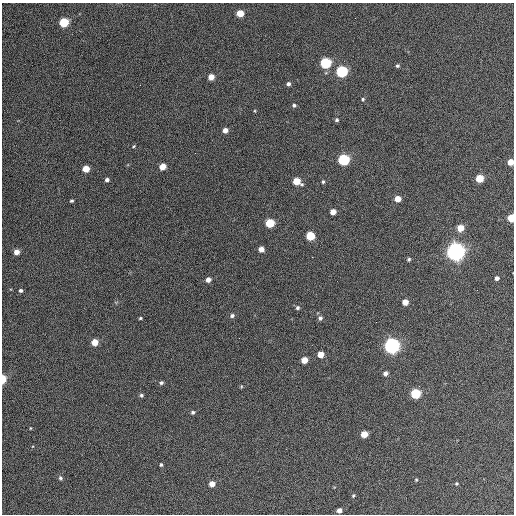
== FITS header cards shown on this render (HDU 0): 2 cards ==
NAXIS1  =                  512 / Axis length
NAXIS2  =                  512 / Axis length

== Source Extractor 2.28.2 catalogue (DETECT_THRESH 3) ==
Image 512 x 512 px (HDU 0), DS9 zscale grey, 1 PNG px = 1 image px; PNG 516 x 516 px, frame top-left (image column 1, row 512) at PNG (2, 3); no overlay
Background 391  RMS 21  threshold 63.7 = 3 sigma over >= 5 px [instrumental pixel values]
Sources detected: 61; all 61 listed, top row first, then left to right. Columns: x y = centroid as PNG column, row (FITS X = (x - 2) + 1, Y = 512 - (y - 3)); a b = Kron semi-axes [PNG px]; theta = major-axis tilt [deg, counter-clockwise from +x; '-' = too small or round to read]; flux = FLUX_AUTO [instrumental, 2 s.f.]
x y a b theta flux
240 13 5 5 - 2.9e+04
64 22 5 5 - 8.0e+04
325 63 6 5 - 1.5e+05
397 66 4 4 - 2.6e+03
342 71 6 5 - 1.9e+05
211 77 5 4 - 1.6e+04
288 84 5 5 - 3.9e+03
363 99 4 4 - 2.0e+03
294 105 5 4 - 2.9e+03
255 111 4 3 - 1.2e+03
337 120 4 4 - 2.6e+03
225 130 4 4 - 9.9e+03
134 146 5 3 - 1.5e+03
344 160 6 5 - 1.7e+05
510 162 5 4 - 1.9e+04
162 167 5 5 - 2.0e+04
86 169 5 5 - 2.3e+04
479 178 5 5 - 3.8e+04
107 180 4 4 - 4.3e+03
297 181 6 5 - 3.3e+04
323 182 4 3 - 2.2e+03
397 199 5 4 - 1.9e+04
71 201 4 3 - 2.3e+03
333 212 5 4 - 1.4e+04
511 218 5 4 - 4.3e+04
270 223 5 5 - 6.4e+04
460 228 5 5 - 2.4e+04
310 236 5 5 - 5.9e+04
261 249 5 5 - 1.2e+04
17 252 5 4 - 1.1e+04
456 252 7 7 - 1.1e+06
312 257 2 2 - 8.9e+02
409 259 5 4 - 2.3e+03
497 278 4 4 - 4.6e+03
208 280 4 4 - 7.9e+03
20 291 4 4 - 3.1e+03
405 302 5 5 - 1.6e+04
297 308 5 5 - 2.7e+03
232 316 6 5 - 3.7e+03
140 318 3 3 - 1.8e+03
320 318 5 5 - 4.0e+03
94 342 5 5 - 2.3e+04
392 346 6 6 - 7.0e+05
320 354 5 5 - 1.7e+04
304 360 5 5 - 2.2e+04
385 373 4 4 - 5.8e+03
3 379 6 3 87 2.4e+04
161 383 5 5 - 3.0e+03
241 386 5 3 - 1.4e+03
415 394 5 5 - 1.0e+05
141 395 5 4 - 2.7e+03
193 412 4 4 - 2.9e+03
30 428 4 3 - 1.0e+03
364 434 5 5 - 2.5e+04
161 465 4 3 - 2.1e+03
60 478 6 5 - 2.9e+03
416 480 4 4 - 1.6e+03
212 484 5 4 - 1.5e+04
456 484 4 4 - 1.8e+03
353 495 5 4 - 1.9e+03
339 510 4 4 - 7.6e+03
At the frame edge (FLAGS 8, measured only in part): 3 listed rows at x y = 510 162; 511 218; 3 379